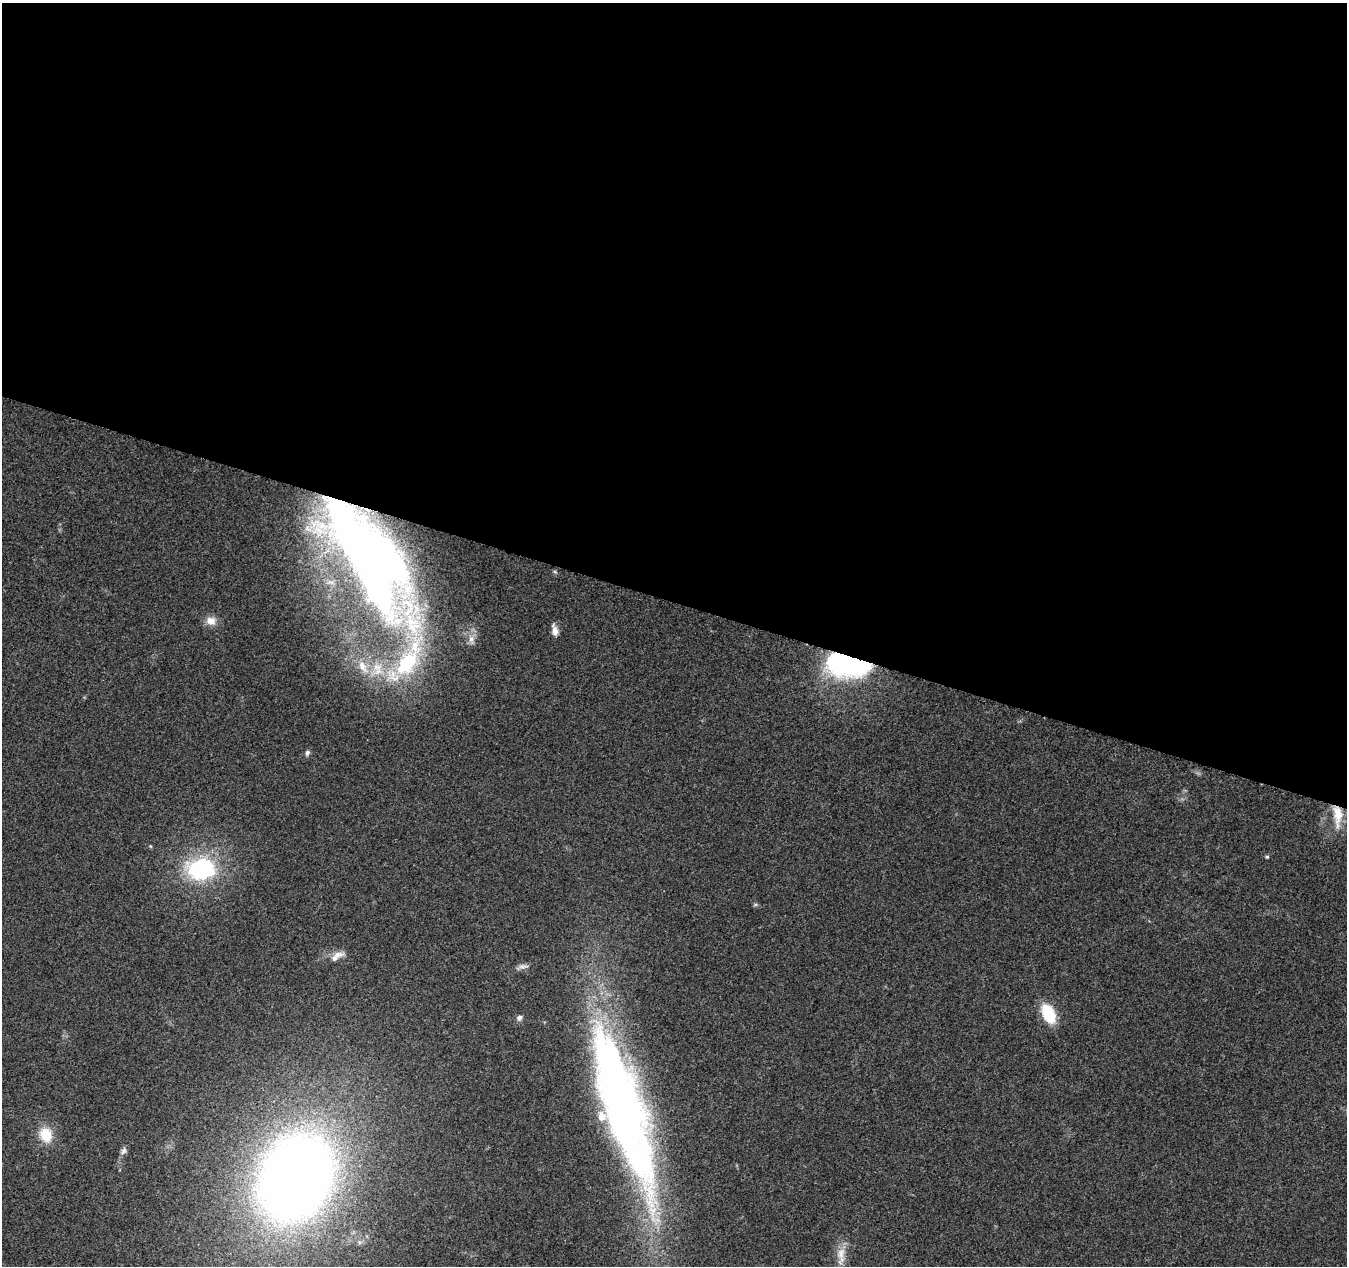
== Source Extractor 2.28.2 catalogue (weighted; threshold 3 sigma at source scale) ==
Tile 3 of 4 x 4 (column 3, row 1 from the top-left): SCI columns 2711-4055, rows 4077-5340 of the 5411 x 5567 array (HDU 1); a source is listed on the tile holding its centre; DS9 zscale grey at full resolution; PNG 1349 x 1268 px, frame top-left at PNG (2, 3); no overlay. Shown black and unused: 47% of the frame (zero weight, under 3 of 5 exposures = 1% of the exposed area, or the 3 px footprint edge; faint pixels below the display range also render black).
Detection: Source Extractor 2.28.2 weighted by HDU 2 'WHT'; one run over the whole footprint, this tile lists its part. Background 0.103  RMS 0.0053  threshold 0.0238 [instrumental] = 3 sigma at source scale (4.5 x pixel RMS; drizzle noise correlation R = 1.50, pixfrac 1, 0.0396/0.0396 arcsec/px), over >= 5 px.
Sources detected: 27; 5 inside a brighter listed object's ellipse — not listed separately; the other 22 listed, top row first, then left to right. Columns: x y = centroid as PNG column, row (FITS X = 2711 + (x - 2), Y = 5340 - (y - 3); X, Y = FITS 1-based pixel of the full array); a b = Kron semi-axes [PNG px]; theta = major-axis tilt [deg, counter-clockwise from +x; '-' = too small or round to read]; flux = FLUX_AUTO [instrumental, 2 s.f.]
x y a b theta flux
370 557 166 60 -56 500
555 572 6 4 -19 0.69
211 621 11 10 - 5.6
555 630 13 6 -77 3.8
848 665 42 21 -8 95
363 667 23 10 -57 10
393 676 28 25 18 26
307 753 7 6 - 1.5
1337 815 33 12 -87 12
150 846 6 3 -71 0.49
1267 857 4 4 - 0.75
201 869 22 17 6 69
755 905 6 4 19 0.72
337 956 20 8 32 4.7
523 966 16 6 6 2.5
1048 1014 21 12 -63 20
519 1018 8 7 - 1.7
622 1107 179 39 -72 460
46 1135 18 14 -69 12
124 1151 10 7 60 1.8
296 1177 65 49 64 710
841 1253 29 11 86 7.9
Overlapping masked pixels (flux is a lower limit): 3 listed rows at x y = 370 557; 848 665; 1337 815